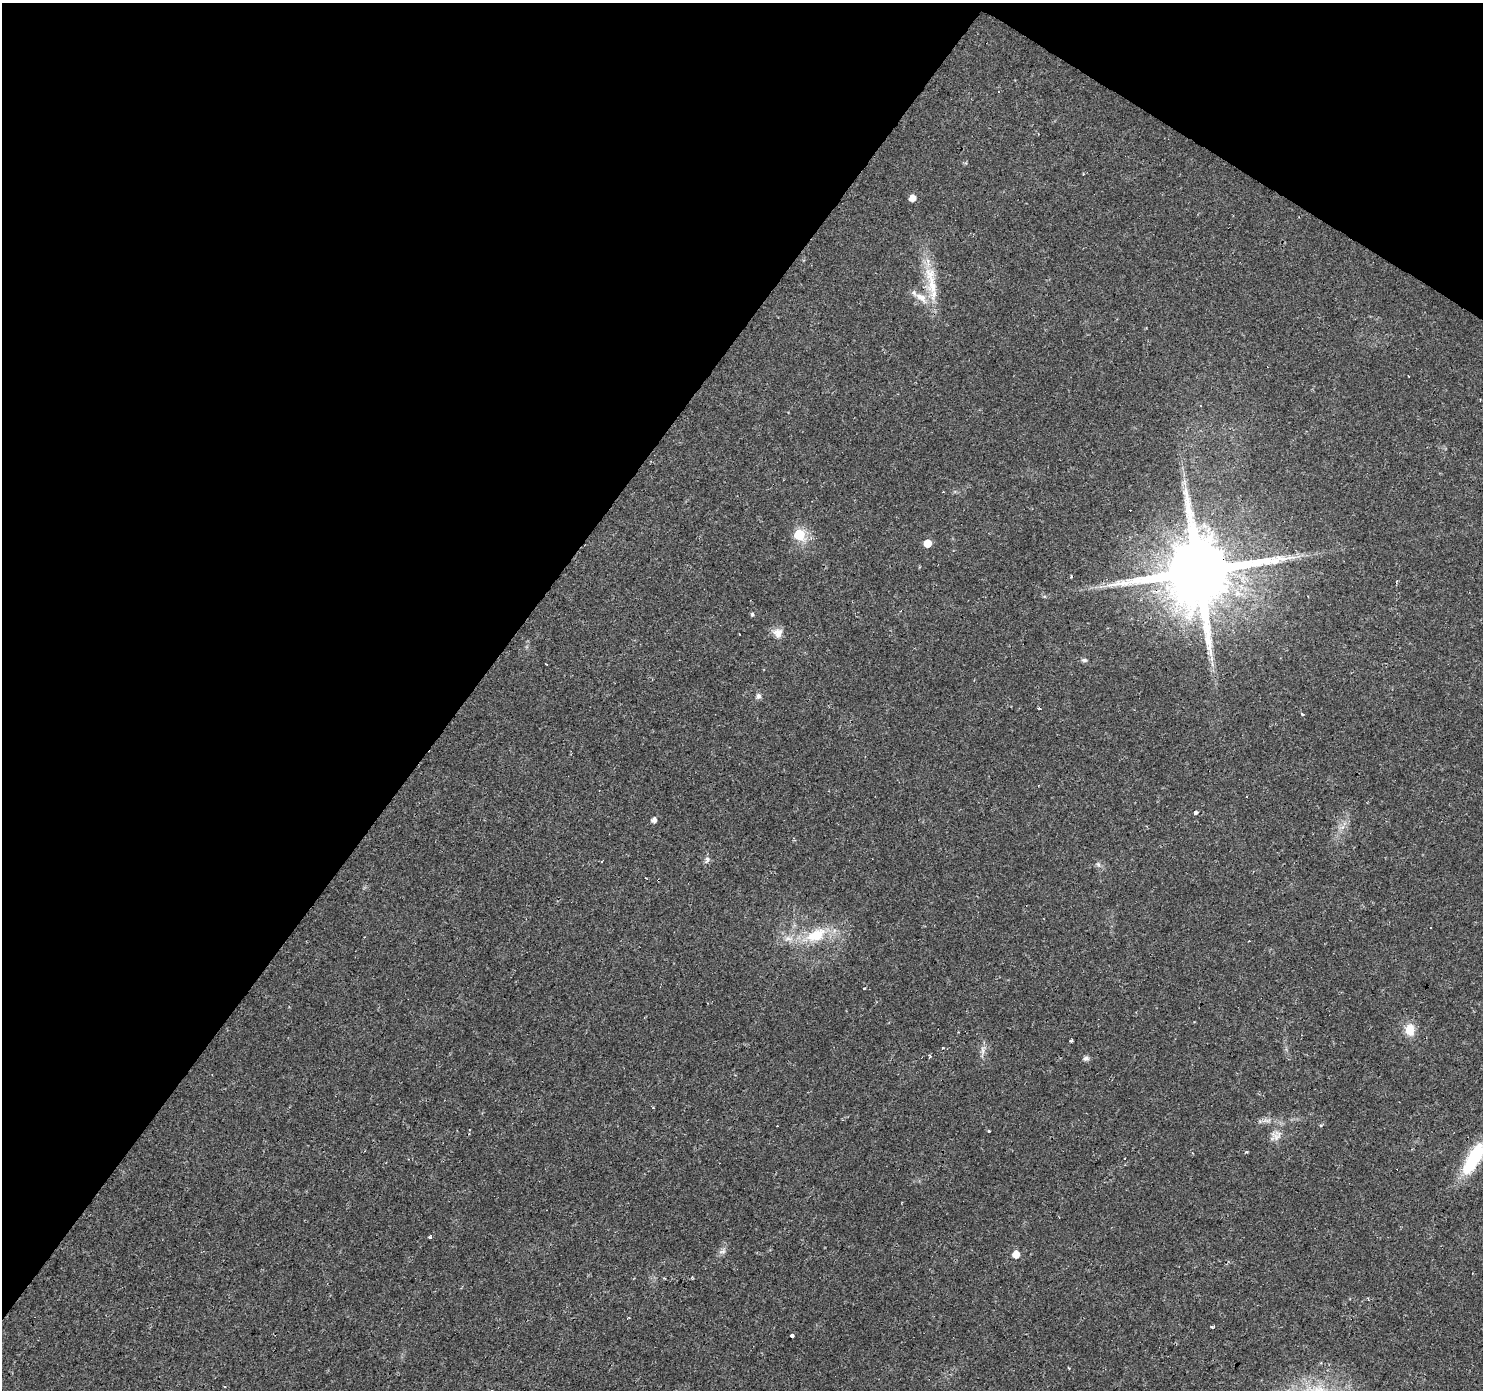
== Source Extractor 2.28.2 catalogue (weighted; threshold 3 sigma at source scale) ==
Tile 2 of 4 x 4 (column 2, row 1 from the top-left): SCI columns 1481-2961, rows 4345-5732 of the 5924 x 5980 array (HDU 1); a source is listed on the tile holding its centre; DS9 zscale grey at full resolution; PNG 1485 x 1392 px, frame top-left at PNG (2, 3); no overlay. Shown black and unused: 36% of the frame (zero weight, under 2 of 3 exposures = <1% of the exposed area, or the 3 px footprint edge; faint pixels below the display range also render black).
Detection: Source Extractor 2.28.2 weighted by HDU 2 'WHT'; one run over the whole footprint, this tile lists its part. Background 0.0235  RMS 0.0031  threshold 0.014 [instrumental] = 3 sigma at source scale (4.5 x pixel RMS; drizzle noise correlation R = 1.50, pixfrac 1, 0.0396/0.0396 arcsec/px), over >= 5 px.
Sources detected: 47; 1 inside a brighter object's white glare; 11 cosmic-ray / hot-pixel residue — not listed; the other 35 listed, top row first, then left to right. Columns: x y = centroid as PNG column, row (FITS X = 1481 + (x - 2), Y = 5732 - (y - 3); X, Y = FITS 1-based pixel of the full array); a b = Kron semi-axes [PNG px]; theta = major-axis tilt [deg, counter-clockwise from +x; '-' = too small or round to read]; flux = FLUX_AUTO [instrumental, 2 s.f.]
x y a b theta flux
912 198 5 5 - 2.9
932 285 35 11 -82 9.2
921 298 22 10 -37 4.4
799 535 6 6 - 17
927 543 6 5 - 4.3
1198 572 20 19 - 4100
752 614 3 3 - 1.2
778 633 13 12 - 2.6
1084 660 7 5 -8 0.7
758 696 8 7 - 0.9
1039 708 3 3 - 1.9
1302 714 3 3 - 0.95
1247 797 3 3 - 0.84
1195 813 3 3 - 4.7
654 820 5 4 - 1.6
707 859 9 6 -79 0.92
602 862 3 3 - 6.3
1431 927 3 3 - 0.44
816 935 28 14 22 11
788 939 14 8 -4 2.7
863 988 3 3 - 0.75
1410 1030 15 11 -82 4.6
1071 1040 4 3 - 0.61
983 1050 13 5 -90 1.3
930 1056 3 3 - 1.1
1086 1058 6 5 - 1.2
989 1131 3 3 - 1.3
1277 1137 12 8 28 1.9
1247 1152 5 3 - 0.32
1475 1156 35 15 61 15
430 1237 4 3 - 0.46
723 1251 11 5 21 1
1016 1254 5 5 - 4
1212 1327 3 2 - 0.68
792 1336 3 3 - 4.4
Overlapping masked pixels (flux is a lower limit): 1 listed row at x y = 1198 572
Isophote crosses this tile's border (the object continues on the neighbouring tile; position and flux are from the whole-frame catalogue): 1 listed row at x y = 1475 1156